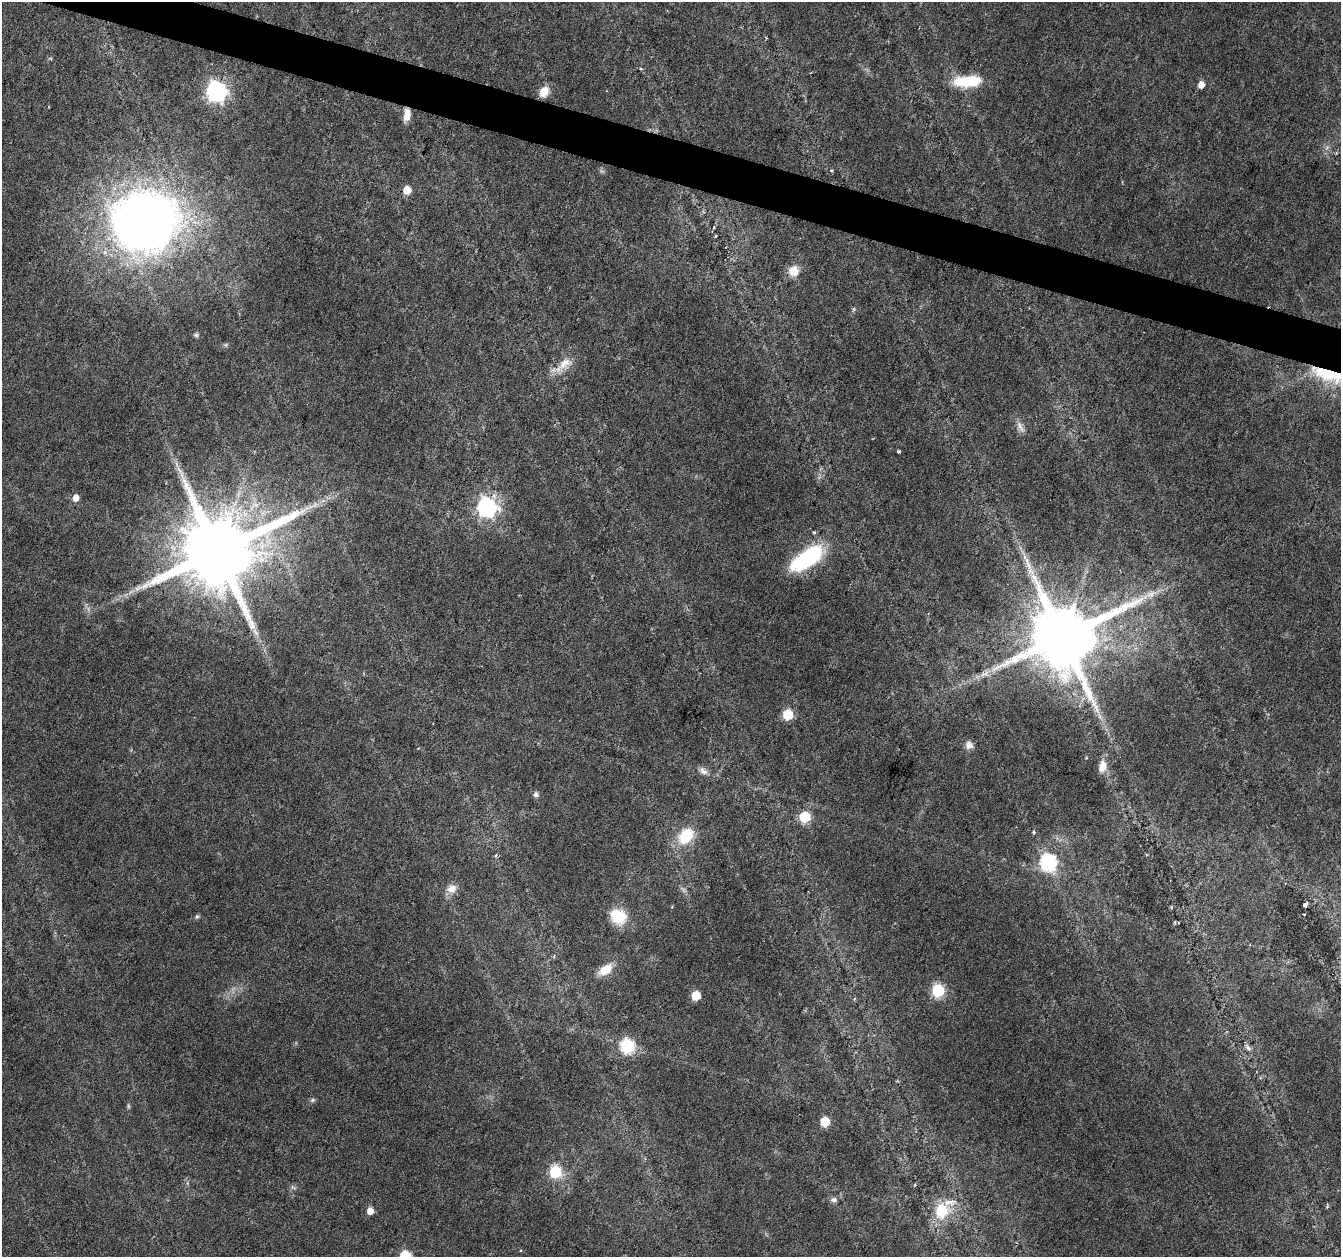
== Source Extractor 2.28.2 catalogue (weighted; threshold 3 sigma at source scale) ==
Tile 11 of 4 x 4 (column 3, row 3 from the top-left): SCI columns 2677-4015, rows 1474-2728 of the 5361 x 5519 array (HDU 1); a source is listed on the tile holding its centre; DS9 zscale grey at full resolution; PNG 1343 x 1259 px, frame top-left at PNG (2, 2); no overlay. Shown black and unused: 3% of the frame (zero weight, under 3 of 6 exposures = <1% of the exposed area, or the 3 px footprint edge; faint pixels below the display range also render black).
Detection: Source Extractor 2.28.2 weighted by HDU 2 'WHT'; one run over the whole footprint, this tile lists its part. Background 0.0165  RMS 0.0018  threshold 0.00718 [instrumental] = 3 sigma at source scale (4.09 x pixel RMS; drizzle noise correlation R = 1.36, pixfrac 0.8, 0.0396/0.0396 arcsec/px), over >= 5 px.
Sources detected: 58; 1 long thin detection or spike segment (spike, bleed or trail) — not listed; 3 inside a brighter listed object's ellipse — not listed separately; the other 54 listed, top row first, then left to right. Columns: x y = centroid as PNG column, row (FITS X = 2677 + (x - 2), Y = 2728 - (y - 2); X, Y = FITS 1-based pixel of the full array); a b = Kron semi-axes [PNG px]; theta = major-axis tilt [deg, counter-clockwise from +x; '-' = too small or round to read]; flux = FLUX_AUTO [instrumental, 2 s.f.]
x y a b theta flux
967 81 32 12 3 6.3
1201 84 5 5 - 1.6
216 92 8 7 - 100
544 92 11 8 54 2.2
407 115 13 7 79 1.9
831 170 4 3 - 0.14
407 190 6 5 - 2.5
144 222 51 47 7 160
716 236 3 2 - 0.2
794 271 13 12 - 2.2
854 309 6 4 71 0.22
196 335 7 5 1 0.29
564 363 24 12 28 2.6
1320 370 41 20 -62 9.5
1020 427 18 6 -63 0.96
899 452 3 3 - 0.34
76 498 6 5 - 1.3
487 507 7 7 - 89
814 532 5 4 - 0.23
218 551 21 18 54 3300
807 558 32 13 34 20
255 632 13 5 -55 0.84
1062 637 18 16 53 2500
985 673 12 8 10 1
788 715 6 6 - 8.4
1100 716 7 4 -71 0.43
969 745 9 9 - 1
1102 766 16 9 81 1.7
703 771 12 8 -43 0.83
536 794 5 5 - 0.68
804 817 6 6 - 13
1033 832 5 3 - 0.19
686 836 19 14 47 5.6
496 855 5 3 - 0.18
1048 862 7 7 - 51
452 889 12 10 24 1.5
1305 905 5 3 - 0.33
618 916 18 15 -33 5.1
197 917 7 5 67 0.27
605 969 15 9 35 2.9
938 991 6 6 - 23
696 996 6 5 - 5.6
627 1047 7 6 - 35
1248 1048 8 6 -80 0.59
313 1100 8 5 27 0.32
128 1106 6 4 -72 0.23
825 1122 6 5 - 7
555 1172 6 6 - 20
293 1187 9 5 -24 0.38
834 1200 9 7 3 0.56
1327 1207 5 4 - 0.22
370 1211 6 5 - 1.4
941 1211 16 14 68 5.7
405 1256 6 6 - 14
Overlapping masked pixels (flux is a lower limit): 2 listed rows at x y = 407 115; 1320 370
Isophote crosses this tile's border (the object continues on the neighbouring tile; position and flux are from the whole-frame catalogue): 1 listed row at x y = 405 1256